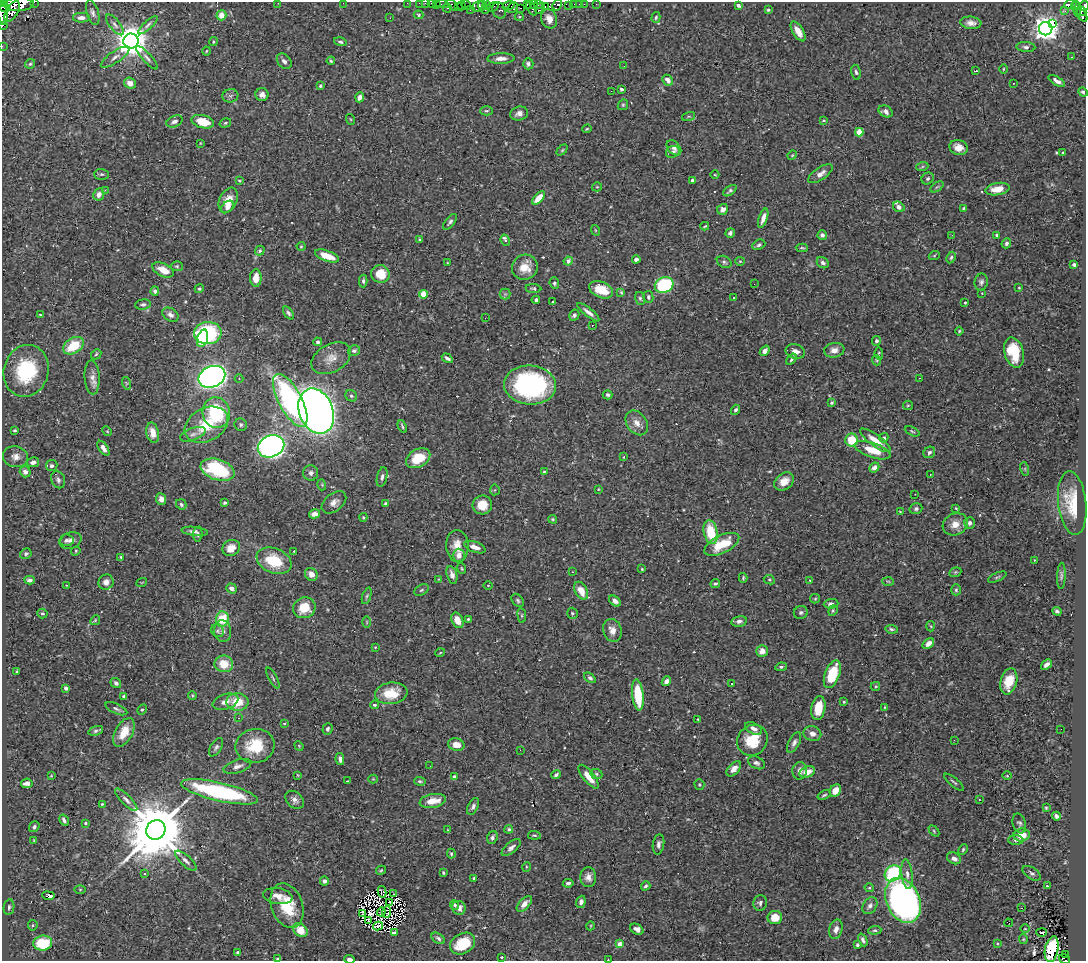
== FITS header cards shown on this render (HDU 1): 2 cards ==
NAXIS1  =                 1084
NAXIS2  =                  959

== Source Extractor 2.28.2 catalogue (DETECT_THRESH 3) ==
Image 1084 x 959 px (HDU 1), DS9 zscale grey, 1 PNG px = 1 image px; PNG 1088 x 963 px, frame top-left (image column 1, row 959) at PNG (2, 2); each listed source drawn as its Kron ellipse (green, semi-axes under 4 px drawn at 4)
Background 0.433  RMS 0.011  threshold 0.0324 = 3 sigma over >= 5 px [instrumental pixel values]
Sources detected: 499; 8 with non-positive FLUX_AUTO (blend fragments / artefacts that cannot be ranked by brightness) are neither listed nor drawn; the other 491 listed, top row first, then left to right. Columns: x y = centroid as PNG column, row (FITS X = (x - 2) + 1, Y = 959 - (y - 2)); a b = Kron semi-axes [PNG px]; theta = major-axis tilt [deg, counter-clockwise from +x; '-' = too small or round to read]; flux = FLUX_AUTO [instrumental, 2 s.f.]
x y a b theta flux
34 2 2 2 - 54
4 3 4 3 - 550
278 3 2 2 - 3.1
343 3 2 2 - 33
407 3 2 2 - 7.6
419 3 2 2 - 6.9
425 3 2 2 - 6.5
436 3 3 3 - 20
19 4 15 7 2 4300
432 4 4 3 - 33
442 4 7 3 -6 25
533 4 3 2 - 16
538 4 3 3 - 17
574 4 2 2 - 11
579 4 2 2 - 3.1
584 4 2 2 - 8.7
596 4 2 2 - 3.9
452 5 7 3 -47 250
466 5 5 2 - 14
482 5 5 2 - 190
527 5 3 3 - 240
557 5 6 4 63 460
738 5 4 3 - 1.7
1070 5 6 4 3 130
1075 5 4 3 - 97
458 6 3 2 - 110
461 6 4 2 - 3
509 6 6 4 21 220
569 6 4 2 - 6.4
1084 6 5 3 - 330
4 7 6 4 -30 770
479 7 6 5 - 310
493 7 6 2 30 56
545 7 4 2 - 19
447 8 5 3 - 58
486 8 6 3 68 450
513 8 6 4 48 190
521 8 3 2 - 180
532 8 7 3 -61 180
540 8 6 3 55 64
1077 9 8 4 -81 70
470 10 2 2 - 11
499 10 8 6 -64 440
768 10 4 3 - 0.94
12 11 11 6 58 1200
1065 11 3 2 - 2.5
1081 11 5 4 - 310
93 13 13 6 -74 2.4
3 14 10 5 -87 910
221 15 5 5 - 8.1
419 15 5 4 - 0.93
1082 15 7 4 -54 360
519 17 4 3 - 0.76
656 17 5 4 - 1.1
81 18 8 5 0 3.7
390 18 3 2 - 0.62
549 19 10 7 -66 5.5
971 23 10 6 -6 4.1
1053 23 3 2 - 64
115 25 12 5 -51 2.4
148 25 12 4 43 1.9
2 26 2 2 - 5.2
1046 29 6 6 - 770
798 31 11 5 -58 8
131 41 7 7 - 1400
213 42 4 4 - 0.88
340 42 6 4 -16 1.4
2 46 2 2 - 5.2
1026 47 9 5 -5 1.8
206 51 4 3 - 0.58
115 57 17 5 33 3.6
1072 57 3 2 - 0.73
147 58 15 4 -48 2.5
501 58 14 5 2 4.6
284 61 9 6 -48 2.6
331 61 4 3 - 0.98
30 64 5 5 - 1.1
528 64 5 5 - 2.2
624 66 3 2 - 0.55
1003 69 5 3 - 0.64
976 71 3 2 - 0.65
856 72 7 4 -79 1.6
668 80 6 4 -45 4.3
1057 81 9 4 -31 3.7
130 83 6 5 - 5.3
1013 83 2 2 - 0.59
321 86 4 4 - 1.3
621 89 3 3 - 1.3
611 91 2 2 - 1.3
1083 92 5 3 - 1.4
262 94 6 6 - 3.2
230 96 8 6 9 1.9
360 97 5 4 - 2.8
623 105 5 5 - 1
486 111 6 4 0 1.2
886 111 7 5 -31 3.5
519 114 9 6 15 3.8
689 116 7 3 19 0.84
350 119 5 3 - 0.62
824 120 3 2 - 0.74
174 121 8 5 22 3
203 122 11 6 -15 17
225 123 6 4 17 1.2
587 129 4 3 - 0.68
859 132 4 4 - 17
200 143 4 2 - 0.44
958 147 9 7 -19 7.3
674 148 9 6 -49 2.6
562 150 6 4 45 0.95
673 152 7 5 23 2
1063 153 3 3 - 0.75
792 155 5 4 - 0.75
922 167 6 4 20 0.96
102 174 7 5 0 1.5
820 174 14 6 34 4.7
715 175 4 3 - 0.58
928 178 6 5 - 1.3
239 181 3 3 - 0.67
692 181 3 3 - 2.8
597 187 5 4 - 0.8
937 187 7 3 36 1.1
997 189 12 6 9 11
105 190 2 2 - 7.5
730 191 8 4 34 1.5
99 194 6 5 - 4
539 198 8 4 47 12
228 200 13 8 64 9.4
227 207 7 5 43 2.7
899 207 6 5 - 3.8
964 208 4 3 - 0.86
723 209 6 5 - 2.4
763 218 10 4 72 5.5
450 222 9 4 52 1.8
705 226 4 2 - 0.73
595 230 5 3 - 0.69
730 233 5 4 - 1.9
822 235 5 4 - 2.3
952 235 3 2 - 0.78
996 235 3 3 - 0.81
420 240 3 3 - 1.1
505 240 6 3 -68 3.2
1006 243 5 4 - 1.8
759 245 7 5 24 1.7
301 246 4 4 - 0.75
802 248 6 4 -2 1.1
260 251 5 4 - 1.7
327 256 12 5 -20 13
934 256 5 3 - 0.78
951 257 6 4 63 1.2
636 259 4 4 - 2.5
568 261 4 4 - 3.5
740 261 4 4 - 0.74
724 262 8 5 -28 1.6
447 263 3 2 - 0.52
823 263 6 5 - 2.3
1074 265 3 3 - 1.6
177 266 6 5 - 1
525 267 13 12 - 11
163 270 11 6 -26 9.9
380 274 9 9 - 15
256 278 8 6 89 7
363 281 6 4 -89 1.6
981 282 8 6 78 2.1
554 283 6 4 -69 1.3
754 284 3 2 - 0.97
664 285 9 7 21 86
533 288 8 4 -5 1.3
1019 288 3 2 - 0.53
199 289 5 4 - 1.1
601 290 12 8 -23 16
155 291 4 4 - 2.2
621 292 4 3 - 0.84
982 293 3 3 - 0.5
424 294 4 4 - 21
505 294 5 5 - 1.2
648 297 6 5 - 1.8
640 298 6 5 - 1.4
734 298 2 2 - 0.61
536 300 4 3 - 1.7
553 302 3 3 - 0.92
965 303 3 2 - 0.79
143 304 8 5 6 1.7
588 312 13 4 -39 3.8
288 313 7 4 -53 1.5
40 315 4 3 - 0.78
170 315 9 6 -34 3.1
574 315 6 5 - 1.7
485 318 3 2 - 0.59
592 325 3 2 - 0.7
959 331 4 4 - 0.91
208 333 14 11 2 76
202 338 9 5 73 20
876 341 5 4 - 2.1
318 342 4 4 - 1.3
74 346 11 7 32 23
834 350 10 7 8 4.8
354 351 6 5 - 1.6
765 351 6 4 51 3.4
795 351 10 7 -12 4.7
1014 353 15 9 -74 24
96 354 6 4 46 1.1
879 354 6 3 -84 0.96
331 358 21 14 29 9.7
447 358 6 3 -32 2.4
791 359 6 3 54 1.4
876 360 5 3 - 0.67
26 371 26 22 73 48
92 377 17 7 -87 4.9
212 377 14 10 24 450
919 378 3 2 - 2.8
239 379 4 4 - 0.78
126 383 6 4 -71 0.79
530 385 26 19 -5 130
608 395 5 4 - 1.4
351 396 6 5 - 1.4
290 400 29 11 -62 150
832 403 4 4 - 1.1
908 405 5 4 - 0.94
736 410 5 4 - 1.7
316 411 23 17 -69 650
216 413 15 13 -78 50
637 423 13 9 -54 6.1
206 425 23 16 29 26
241 425 6 6 - 1.5
402 427 6 3 -64 1.3
15 430 3 3 - 1.4
107 431 5 4 - 0.73
912 431 8 4 -25 1.2
153 433 10 6 -78 7.1
193 434 13 6 20 3.1
884 438 5 4 - 1.4
852 440 6 6 - 20
875 440 18 5 -36 9.9
271 446 13 10 22 280
103 448 8 4 -55 4.2
872 450 19 7 -19 15
929 452 6 5 - 2
16 457 12 10 -11 5.8
624 457 3 2 - 0.62
418 458 13 9 29 17
33 462 6 5 - 2.7
52 466 6 5 - 1.8
874 468 5 4 - 3.7
1025 469 7 4 -73 1
218 470 17 10 -18 51
544 471 4 3 - 0.78
25 472 5 5 - 3.5
311 473 8 7 - 2.6
930 474 2 2 - 0.43
382 477 10 5 77 2.1
58 480 9 6 -67 2.4
784 481 11 8 36 8.2
322 485 5 3 - 0.68
598 489 3 3 - 0.57
495 490 5 5 - 0.95
915 494 2 2 - 0.37
161 499 6 5 - 3.9
334 502 14 9 39 4.6
224 503 4 3 - 1
1072 503 32 14 -83 21
181 504 5 5 - 1.5
386 504 4 3 - 1.3
482 505 9 9 - 12
956 508 3 2 - 0.64
916 509 6 5 - 1.7
900 511 3 2 - 0.48
314 514 5 4 - 3.9
363 517 4 4 - 0.75
553 519 4 3 - 0.83
970 523 6 5 - 2.1
955 524 13 10 27 7.5
195 531 13 4 -7 2.7
711 532 12 7 -78 24
198 534 7 4 84 1.5
67 540 7 6 - 2
71 540 11 8 20 3.3
722 544 19 9 26 22
457 546 16 11 -86 10
475 547 11 5 -20 5.2
231 548 9 8 - 8.1
76 551 5 4 - 0.85
294 551 3 2 - 0.52
26 554 6 5 - 1.4
459 555 7 6 - 4.1
121 557 3 3 - 0.8
1034 560 3 2 - 0.41
274 561 18 12 -22 28
462 568 5 3 - 0.79
642 569 4 3 - 0.77
572 572 3 2 - 1.8
955 572 6 4 21 1
311 574 7 6 - 4.6
452 575 9 5 -74 4
1061 576 13 4 87 1.6
997 577 10 3 25 1.2
743 578 5 4 - 0.92
438 579 4 3 - 0.5
30 580 5 4 - 2.5
769 580 6 4 -26 1
810 580 3 2 - 0.7
888 581 6 4 -2 0.89
106 582 8 7 - 4.4
142 582 5 3 - 0.5
715 584 5 4 - 1.3
67 585 3 2 - 0.4
488 585 5 3 - 0.59
231 588 6 4 -38 2.8
421 590 8 5 27 1.3
956 590 5 4 - 1.2
581 591 9 6 -61 9.7
367 596 8 4 71 1.3
815 599 5 4 - 0.87
518 600 7 5 -51 1.5
615 601 6 4 -39 2.9
831 604 7 4 3 2.6
304 608 11 10 - 17
833 611 6 4 69 0.96
1057 611 5 3 - 1.2
801 612 7 6 - 1.8
572 613 6 5 - 1.4
42 614 5 5 - 1.3
522 615 7 4 -82 1.1
222 619 7 6 - 24
468 619 3 3 - 0.69
95 620 5 4 - 0.87
457 620 8 5 -63 8.1
739 621 8 5 11 2.9
367 622 5 3 - 0.68
931 626 5 3 - 0.67
891 629 6 3 -7 1.4
612 630 12 9 -72 6.1
218 631 7 6 - 1.5
223 631 11 8 -82 3.8
928 643 6 4 37 4.8
375 647 4 3 - 0.57
762 651 6 5 - 6.1
440 653 5 3 - 0.63
224 664 9 8 - 15
1046 664 6 3 41 2.6
781 667 6 4 9 1.3
17 671 4 2 - 0.75
832 674 14 7 70 31
273 678 11 3 -61 1.3
590 678 6 4 -37 1.6
666 681 5 4 - 3.1
1009 681 13 8 75 17
116 683 5 4 - 1.9
731 683 3 3 - 1.7
875 686 5 4 - 0.98
66 688 4 4 - 1.9
391 693 16 11 7 17
192 695 4 3 - 0.68
638 695 15 5 -84 30
124 696 4 3 - 1.1
225 702 13 7 17 5.1
237 702 11 8 -1 16
844 702 3 3 - 0.62
374 705 4 3 - 1.1
885 707 3 3 - 0.63
818 708 12 7 80 16
116 709 12 5 -24 2
142 710 5 4 - 1.1
238 718 3 3 - 0.69
698 719 4 3 - 0.67
284 724 3 3 - 0.8
328 729 6 5 - 1.9
754 729 9 5 -30 3.5
1061 729 2 2 - 1.1
96 731 8 4 18 1.7
124 732 16 8 61 13
812 734 9 7 -15 4.3
752 740 16 14 47 21
954 740 3 2 - 1.2
794 743 11 5 62 2.6
456 745 8 6 -14 6.3
255 746 19 17 12 30
299 746 5 4 - 0.62
216 747 10 5 57 2
520 750 2 2 - 3.7
340 759 6 3 -78 2.6
756 763 9 6 -24 2.3
237 766 14 6 18 4
430 766 2 2 - 1.8
734 769 9 5 48 4
800 771 9 7 84 3.5
807 772 8 5 20 7
596 774 6 5 - 1.2
298 775 3 3 - 0.64
556 775 5 3 - 1.6
51 776 3 3 - 0.58
1007 776 4 3 - 0.59
454 777 4 3 - 2.3
589 777 14 5 -51 9.7
373 779 4 4 - 0.73
348 781 3 2 - 0.7
420 781 6 4 -3 1.2
954 782 12 3 -39 1.3
27 783 6 4 9 3.7
699 785 5 5 - 1
835 790 6 5 - 6.7
220 792 39 9 -13 100
824 795 7 3 20 1.2
126 800 15 5 -46 3
295 800 10 7 -45 3.5
979 800 2 2 - 0.66
433 801 13 7 10 10
102 804 3 3 - 0.7
473 806 9 5 63 2.3
1046 808 4 3 - 0.78
1056 816 4 4 - 2
64 820 6 3 -58 2.1
85 823 4 4 - 0.81
1019 823 10 6 -74 1.9
34 827 6 5 - 1.6
509 829 4 4 - 1.1
156 830 10 9 - 7700
447 830 3 2 - 0.43
934 831 6 4 -47 0.85
534 835 6 3 -7 0.98
1022 835 8 6 6 12
492 837 6 5 - 1.8
34 840 4 3 - 0.68
1016 840 7 4 -2 1.4
658 844 10 5 82 2.9
511 848 11 5 39 3
963 850 5 3 - 0.97
451 854 5 4 - 1.2
954 858 7 5 -26 3.7
186 861 14 5 -42 3
526 867 5 3 - 0.61
381 870 5 3 - 0.82
443 873 4 3 - 0.93
893 873 9 7 47 56
1032 873 10 5 -34 2
145 874 3 3 - 1.7
907 874 15 5 -84 4
588 877 10 8 -86 4.3
474 878 3 3 - 1
324 881 4 4 - 2.4
568 883 5 4 - 2.1
646 886 5 4 - 1.3
1047 886 3 2 - 0.82
869 888 4 4 - 0.88
80 889 5 4 - 0.76
382 892 6 3 -79 0.34
393 894 3 2 - 1.1
48 896 6 3 -7 7
278 896 14 8 -8 6.1
903 900 23 16 -66 390
581 902 6 4 71 2.3
390 903 3 2 - 0.33
760 903 8 6 78 2.5
524 904 10 5 47 4.7
455 905 5 4 - 1.4
287 906 23 15 -70 26
870 906 9 6 57 2.9
9 907 8 5 80 1.6
459 908 7 6 - 4.5
1021 908 2 2 - 0.54
381 912 4 2 - 0.18
387 912 6 3 85 0.21
363 913 4 2 - 0.85
775 917 7 6 - 12
369 920 3 3 - 0.65
1008 923 4 2 - 4
33 925 5 5 - 0.87
378 926 5 2 - 1.7
590 926 4 3 - 0.58
637 929 7 5 -31 3.3
836 929 10 6 75 4.2
1025 929 4 3 - 0.6
300 930 8 6 -38 12
875 930 6 4 4 1.1
1042 932 5 2 - 1.1
394 933 4 3 - 2.4
438 938 7 4 -34 1.7
1023 939 5 4 - 0.8
863 940 7 4 -66 1.9
43 943 9 7 7 28
997 943 3 3 - 0.71
462 944 13 10 31 25
620 944 4 3 - 11
857 945 4 3 - 1.3
1052 949 13 6 78 28
238 952 4 3 - 1.5
1066 955 3 2 - 2
501 957 3 2 - 0.71
278 959 4 3 - 1.4
349 959 5 3 - 2.1
1065 959 6 2 -32 3.6
608 960 3 2 - 0.44
At the frame edge (FLAGS 8, measured only in part): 21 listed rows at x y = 34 2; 4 3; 278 3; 343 3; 407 3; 419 3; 425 3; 436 3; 19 4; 432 4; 1084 6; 4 7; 3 14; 2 26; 2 46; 1083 92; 1052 949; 278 959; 349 959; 1065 959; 608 960
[8 non-positive-flux detections neither listed nor drawn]